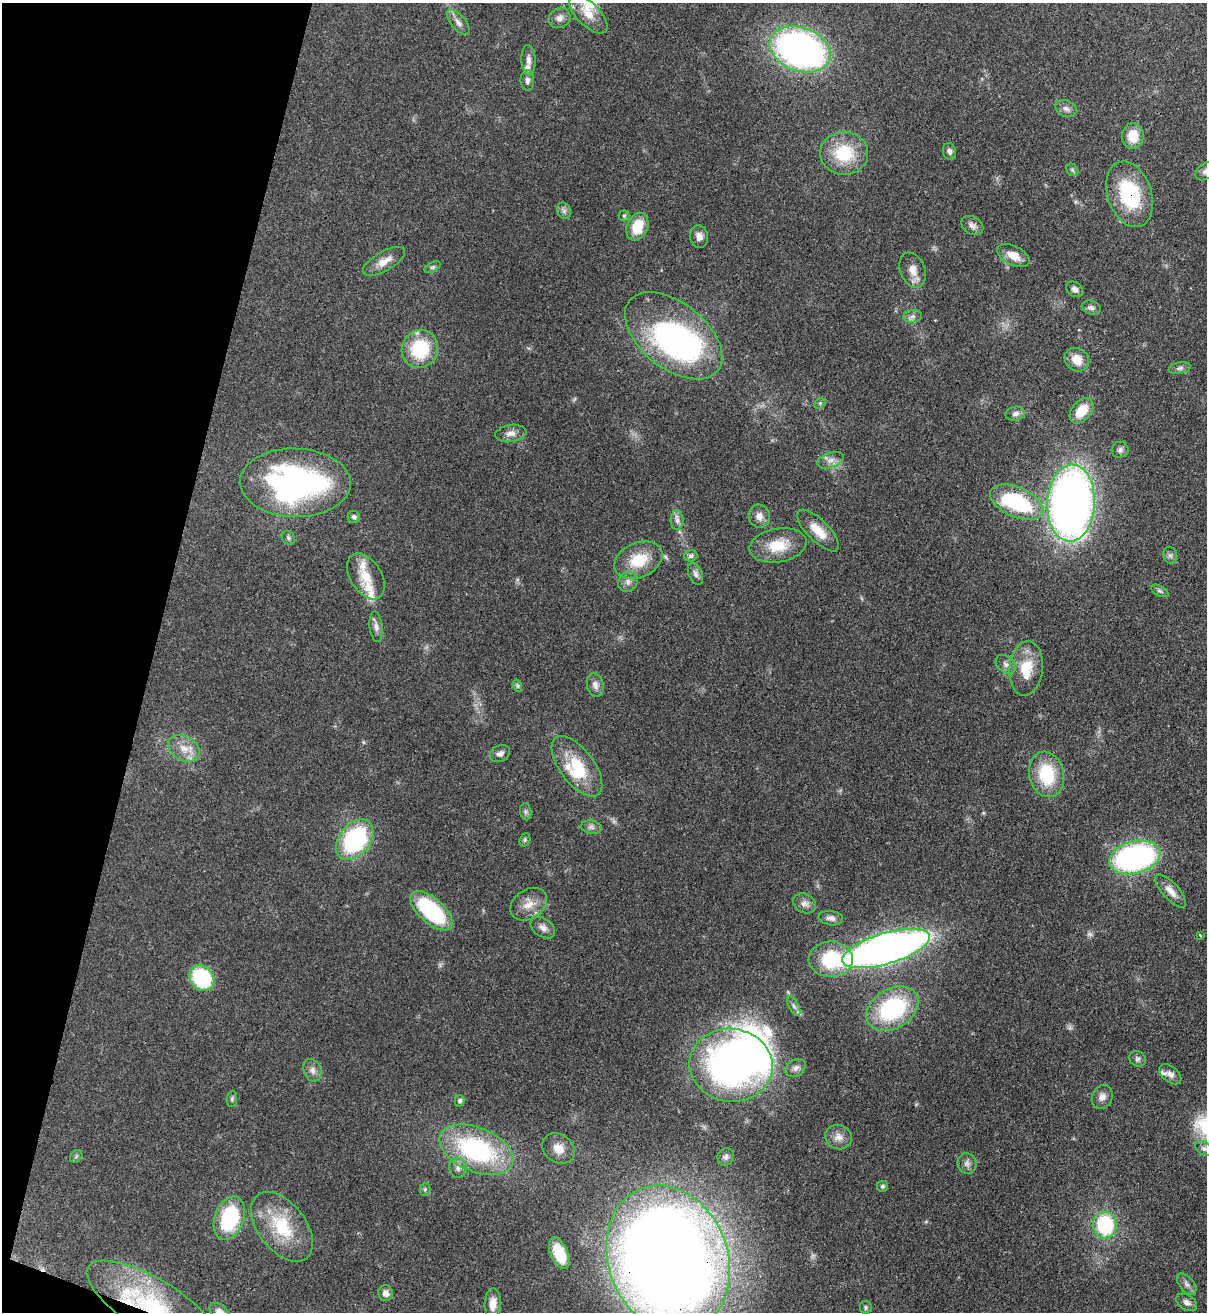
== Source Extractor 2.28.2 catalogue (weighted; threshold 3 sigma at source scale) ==
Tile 9 of 4 x 4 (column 1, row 3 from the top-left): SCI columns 344-1548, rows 1346-2655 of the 5380 x 5306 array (HDU 1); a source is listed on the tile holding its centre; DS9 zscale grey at full resolution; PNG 1209 x 1314 px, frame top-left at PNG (2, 3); each listed source drawn as its Kron ellipse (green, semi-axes under 4 px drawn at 4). Shown black and unused: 13% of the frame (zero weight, under 3 of 4 exposures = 7% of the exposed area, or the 3 px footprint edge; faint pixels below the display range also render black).
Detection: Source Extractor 2.28.2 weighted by HDU 2 'WHT'; one run over the whole footprint, this tile lists its part. Background 0.0854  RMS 0.004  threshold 0.0178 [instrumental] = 3 sigma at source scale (4.5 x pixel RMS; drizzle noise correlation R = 1.50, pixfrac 1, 0.05/0.05 arcsec/px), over >= 5 px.
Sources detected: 120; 2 too faint to see at this stretch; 3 inside a brighter object's white glare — neither listed nor drawn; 8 inside a brighter listed object's ellipse — not listed separately; the other 107 listed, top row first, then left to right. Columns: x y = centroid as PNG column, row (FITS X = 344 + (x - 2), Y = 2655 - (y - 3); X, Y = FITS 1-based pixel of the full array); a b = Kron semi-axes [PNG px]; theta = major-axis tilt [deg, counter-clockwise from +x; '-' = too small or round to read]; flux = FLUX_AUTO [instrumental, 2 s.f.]
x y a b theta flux
588 14 24 11 -45 6.5
560 18 11 9 34 2.1
458 22 15 7 -50 2.2
800 49 31 22 -21 160
529 60 15 7 -87 2.5
527 80 10 7 -89 1.5
1066 108 11 8 -25 1.7
1133 136 13 11 84 7.6
949 151 8 6 -77 1.3
844 153 24 21 -3 18
1072 170 7 5 -46 0.75
1206 171 11 8 36 1.7
1130 194 34 22 -72 29
564 211 8 6 -65 1.3
624 216 5 5 - 0.65
972 225 12 8 -34 2.1
637 227 14 10 66 10
699 237 11 9 -82 2.4
1013 256 17 9 -27 5.3
384 261 23 9 30 4.7
433 267 9 5 26 0.81
913 270 18 12 -68 4.3
1074 289 9 7 -35 1.6
1091 308 10 6 -18 1.4
913 316 9 6 6 1.4
674 336 56 33 -39 120
420 349 19 18 - 22
1077 360 13 11 -37 5.6
1180 368 11 5 10 1.2
820 403 6 4 45 0.63
1082 411 14 9 50 8.8
1015 414 10 7 9 1.7
511 433 15 8 8 2.8
1120 450 8 8 - 1.3
831 460 14 7 19 2.6
295 483 55 34 -1 110
1017 502 28 14 -24 40
1071 503 38 24 87 290
759 516 12 10 -76 2.7
354 517 6 6 - 1
677 520 10 6 -88 1.7
818 531 27 11 -45 7.1
288 538 7 6 - 0.86
778 545 29 16 10 11
1170 555 9 6 -73 1.2
691 556 7 5 17 1.2
638 560 25 17 24 13
695 574 11 7 -68 1.6
366 576 25 15 -58 8.1
628 582 10 9 - 2.1
1160 591 9 5 -27 0.97
376 627 15 6 -83 2
1006 664 11 8 -37 1.9
1026 668 27 16 84 11
595 685 12 8 -76 2.2
518 686 6 4 -72 0.65
184 749 17 12 -33 5.6
500 754 10 8 29 1.8
577 766 35 17 -53 16
1047 774 23 17 -77 19
526 812 9 5 -84 0.94
591 827 10 6 -10 1.4
355 840 23 15 52 47
525 840 7 5 70 0.69
1135 857 26 16 15 94
1171 891 21 8 -48 3.8
805 903 12 9 -25 2.1
529 904 20 14 35 5.6
431 911 26 12 -42 37
831 918 12 7 -8 1.8
543 928 13 9 -34 2.4
1200 935 3 2 - 0.44
886 948 45 15 16 320
831 959 22 17 0 23
202 978 14 11 -48 33
794 1006 10 5 -62 1.2
892 1009 28 20 32 42
1137 1059 8 7 - 1.2
731 1065 42 36 -7 170
795 1068 11 8 34 1.9
312 1070 12 8 -67 2.1
1170 1074 13 7 -39 2
1102 1097 12 10 66 2.4
232 1099 8 5 82 0.79
460 1101 6 5 - 0.93
838 1137 13 12 - 3.3
558 1148 17 14 -35 4.8
1204 1148 10 6 -32 1.2
476 1150 39 22 -23 55
76 1156 7 5 47 0.76
726 1157 9 8 - 1.4
967 1163 10 9 - 1.9
458 1168 10 8 -80 1.9
882 1186 5 5 - 0.82
425 1189 6 5 - 0.76
229 1218 22 14 70 30
1105 1225 13 12 - 34
282 1227 40 24 -52 21
559 1253 17 8 -66 9.6
668 1259 75 59 -69 770
1187 1284 12 7 -51 1.8
386 1293 8 7 - 1.8
1187 1302 11 7 -32 1.8
493 1304 16 8 88 4.1
152 1305 74 27 -31 47
866 1307 7 6 - 0.73
220 1312 11 7 -42 2.7
Overlapping masked pixels (flux is a lower limit): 3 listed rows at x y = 1130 194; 668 1259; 152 1305
Isophote crosses this tile's border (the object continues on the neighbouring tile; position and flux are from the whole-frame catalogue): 5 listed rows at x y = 588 14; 1206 171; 668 1259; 152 1305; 220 1312